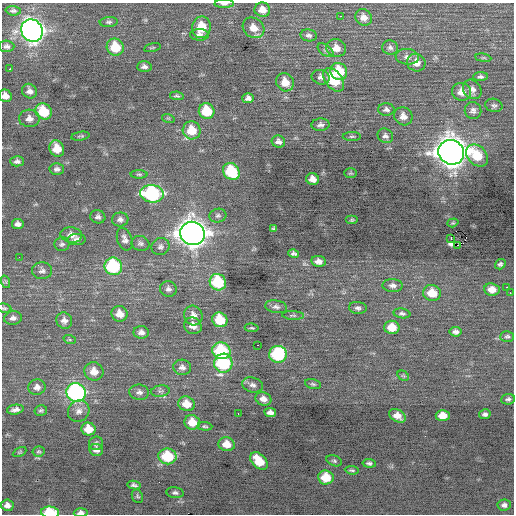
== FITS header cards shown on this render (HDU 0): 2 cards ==
NAXIS1  =                  512 / Axis length
NAXIS2  =                  512 / Axis length

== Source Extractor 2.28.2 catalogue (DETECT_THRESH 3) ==
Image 512 x 512 px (HDU 0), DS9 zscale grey, 1 PNG px = 1 image px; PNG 516 x 516 px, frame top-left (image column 1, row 512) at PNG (2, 3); each listed source drawn as its Kron ellipse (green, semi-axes under 4 px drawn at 4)
Background -0.0294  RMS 0.81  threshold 2.44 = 3 sigma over >= 5 px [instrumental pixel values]
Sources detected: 150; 1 with non-positive FLUX_AUTO (blend fragments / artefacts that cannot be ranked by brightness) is neither listed nor drawn; the other 149 listed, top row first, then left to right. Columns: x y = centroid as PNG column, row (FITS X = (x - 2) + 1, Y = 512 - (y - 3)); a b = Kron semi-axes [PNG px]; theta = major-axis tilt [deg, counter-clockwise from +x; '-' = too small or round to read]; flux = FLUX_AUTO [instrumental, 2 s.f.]
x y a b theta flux
224 4 9 4 0 200
262 10 8 7 - 510
13 11 7 5 -4 110
340 16 2 2 - 280
364 17 9 8 - 370
109 22 9 5 4 130
201 27 11 9 80 1300
253 28 11 9 -37 580
32 31 11 10 - 32000
199 35 9 6 -1 250
309 35 8 6 -10 170
7 46 7 6 - 150
115 47 9 8 - 1700
152 48 8 3 15 60
336 48 10 9 - 550
390 48 8 7 - 160
326 50 9 5 -37 140
407 57 11 8 -5 280
483 58 8 4 -8 79
416 63 9 8 - 500
144 67 7 5 2 170
10 69 2 2 - 280
339 71 9 8 - 1800
321 77 9 7 -15 210
480 77 7 4 4 150
334 80 13 8 -53 2000
285 82 9 8 - 710
472 89 10 8 -52 330
29 91 8 7 - 270
462 92 10 9 - 570
5 96 6 6 - 370
177 96 7 4 -9 99
248 98 6 5 - 210
494 105 9 6 -12 150
386 110 8 6 -2 170
44 111 9 7 -38 1900
207 111 8 7 - 1700
473 111 8 8 - 210
403 116 9 8 - 380
29 118 10 9 - 340
168 118 6 4 -18 63
320 125 9 6 3 190
192 130 9 9 - 1300
81 136 9 3 9 84
352 136 9 3 0 85
385 136 8 7 - 190
278 142 7 6 - 220
57 149 8 7 - 900
451 152 13 12 - 82000
477 156 12 9 -45 1600
17 161 7 5 -2 160
57 169 7 6 - 160
231 171 9 7 -48 2700
350 173 6 5 - 72
139 174 8 4 0 97
312 179 6 6 - 380
152 194 12 9 -7 6900
218 216 8 7 - 150
98 217 7 6 - 160
120 219 8 7 - 210
352 220 6 4 0 86
453 223 6 4 18 65
18 224 6 5 - 220
273 228 3 3 - 67
193 233 12 11 - 63000
71 235 11 7 -8 390
451 238 3 2 - 290
77 239 9 5 3 210
125 239 11 7 -70 260
140 243 9 7 -14 170
62 244 7 7 - 140
458 245 2 2 - 160
161 247 9 8 - 210
294 254 5 4 - 130
19 257 2 2 - 81
318 261 7 5 -10 300
500 264 5 5 - 120
113 266 9 8 - 4500
42 271 10 8 4 220
6 282 6 4 -72 87
218 282 8 8 - 3000
393 285 10 6 -1 240
507 287 2 2 - 280
168 289 8 8 - 200
492 290 8 6 -6 510
432 293 9 8 - 1100
510 293 3 2 - 71
276 307 11 6 -8 200
4 308 7 4 -9 91
358 308 9 6 -4 160
402 313 8 5 -8 130
120 314 8 7 - 530
293 315 11 4 -2 99
193 316 10 9 - 400
13 318 9 6 8 220
64 320 8 7 - 270
220 320 8 7 - 1800
193 326 9 8 - 440
392 327 8 6 -9 810
252 328 7 3 -7 71
141 332 7 6 - 240
456 332 6 4 -9 190
507 336 7 5 2 100
70 340 6 4 -19 82
257 345 2 2 - 64
221 351 9 8 - 3400
278 354 9 8 - 4600
223 363 9 9 - 4600
182 367 9 7 -14 240
94 371 9 9 - 600
403 376 6 4 -30 73
313 384 8 5 -15 110
253 385 10 7 -14 230
37 387 9 7 10 300
160 391 9 5 9 140
139 392 10 7 -7 210
76 393 10 9 - 10000
263 399 8 6 -20 330
508 399 7 5 6 150
186 404 8 7 - 680
15 410 8 5 9 230
41 410 6 5 - 100
79 411 11 10 - 330
270 412 6 4 -9 230
238 414 3 2 - 130
485 414 6 5 - 160
397 416 9 6 -28 550
443 416 7 5 -1 760
192 422 8 7 - 810
205 426 7 4 -5 86
88 429 7 6 - 820
96 443 7 7 - 160
227 444 8 7 - 650
96 450 7 6 - 210
38 451 6 5 - 85
20 452 7 4 27 70
167 456 9 8 - 2400
259 461 10 7 -45 1200
334 461 8 5 -22 110
369 463 7 4 -7 130
352 470 7 3 -6 80
326 477 8 7 - 1200
134 485 6 4 -10 130
175 493 9 5 -7 150
137 496 7 5 -67 92
7 505 6 5 - 240
504 505 7 5 4 190
50 512 9 5 -5 1800
81 513 7 4 3 230
At the frame edge (FLAGS 8, measured only in part): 5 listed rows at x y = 224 4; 5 96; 4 308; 50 512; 81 513
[1 non-positive-flux detection neither listed nor drawn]